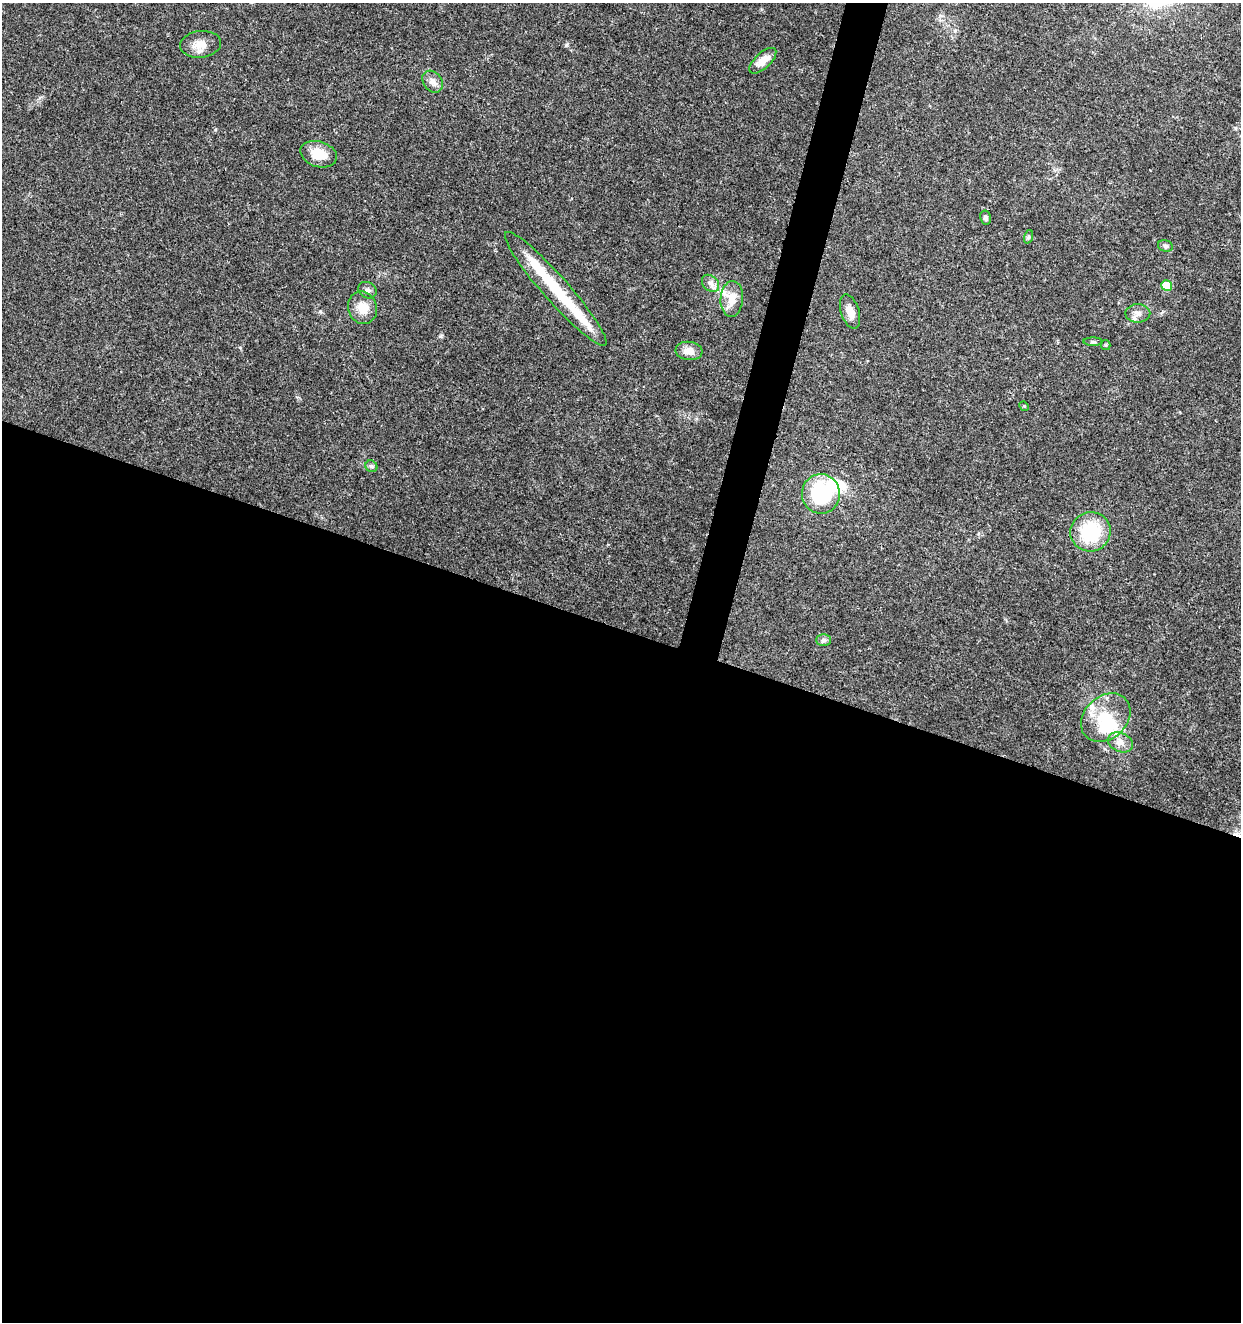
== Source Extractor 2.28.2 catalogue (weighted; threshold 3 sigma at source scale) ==
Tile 14 of 4 x 4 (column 2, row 4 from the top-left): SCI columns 1522-2760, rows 5-1324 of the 5462 x 5297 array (HDU 1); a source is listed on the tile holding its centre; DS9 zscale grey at full resolution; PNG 1243 x 1324 px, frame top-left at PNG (2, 3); each listed source drawn as its Kron ellipse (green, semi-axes under 4 px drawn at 4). Shown black and unused: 54% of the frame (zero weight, under 3 of 5 exposures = <1% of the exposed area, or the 3 px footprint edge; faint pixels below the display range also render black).
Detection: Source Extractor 2.28.2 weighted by HDU 2 'WHT'; one run over the whole footprint, this tile lists its part. Background 0.0333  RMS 0.0025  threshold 0.0112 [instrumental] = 3 sigma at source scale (4.5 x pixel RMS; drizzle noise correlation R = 1.50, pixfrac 1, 0.0396/0.0396 arcsec/px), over >= 5 px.
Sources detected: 32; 5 inside a brighter object's white glare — neither listed nor drawn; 2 inside a brighter listed object's ellipse — not listed separately; the other 25 listed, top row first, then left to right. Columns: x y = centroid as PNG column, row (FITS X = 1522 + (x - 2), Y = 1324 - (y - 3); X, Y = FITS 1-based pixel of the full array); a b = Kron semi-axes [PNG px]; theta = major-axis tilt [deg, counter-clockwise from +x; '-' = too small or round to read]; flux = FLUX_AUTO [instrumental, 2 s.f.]
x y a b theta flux
201 44 20 13 6 3.2
763 61 17 8 42 2.7
433 82 12 9 -52 1.6
319 154 19 12 -17 4.8
986 218 7 5 -78 0.66
1028 237 7 4 72 0.37
1165 246 7 5 -17 0.6
710 283 10 7 -44 1.2
1167 285 6 5 - 6.1
556 289 75 13 -48 14
367 290 9 8 - 0.94
732 299 18 11 86 3.3
362 308 16 14 -70 3.9
850 312 18 9 -72 2.6
1138 313 12 9 0 1.5
1093 342 9 4 0 0.43
1106 345 5 4 - 0.3
689 351 13 9 -6 2.3
1024 406 5 4 - 0.26
371 466 6 5 - 0.52
821 494 20 19 - 19
1090 532 20 19 - 14
824 640 7 6 - 0.61
1106 718 27 21 42 9.5
1120 742 13 9 -23 1.9
Unlisted compact peaks at least as high as the median listed source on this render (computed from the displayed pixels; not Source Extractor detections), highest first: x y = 566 45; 440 336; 215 130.